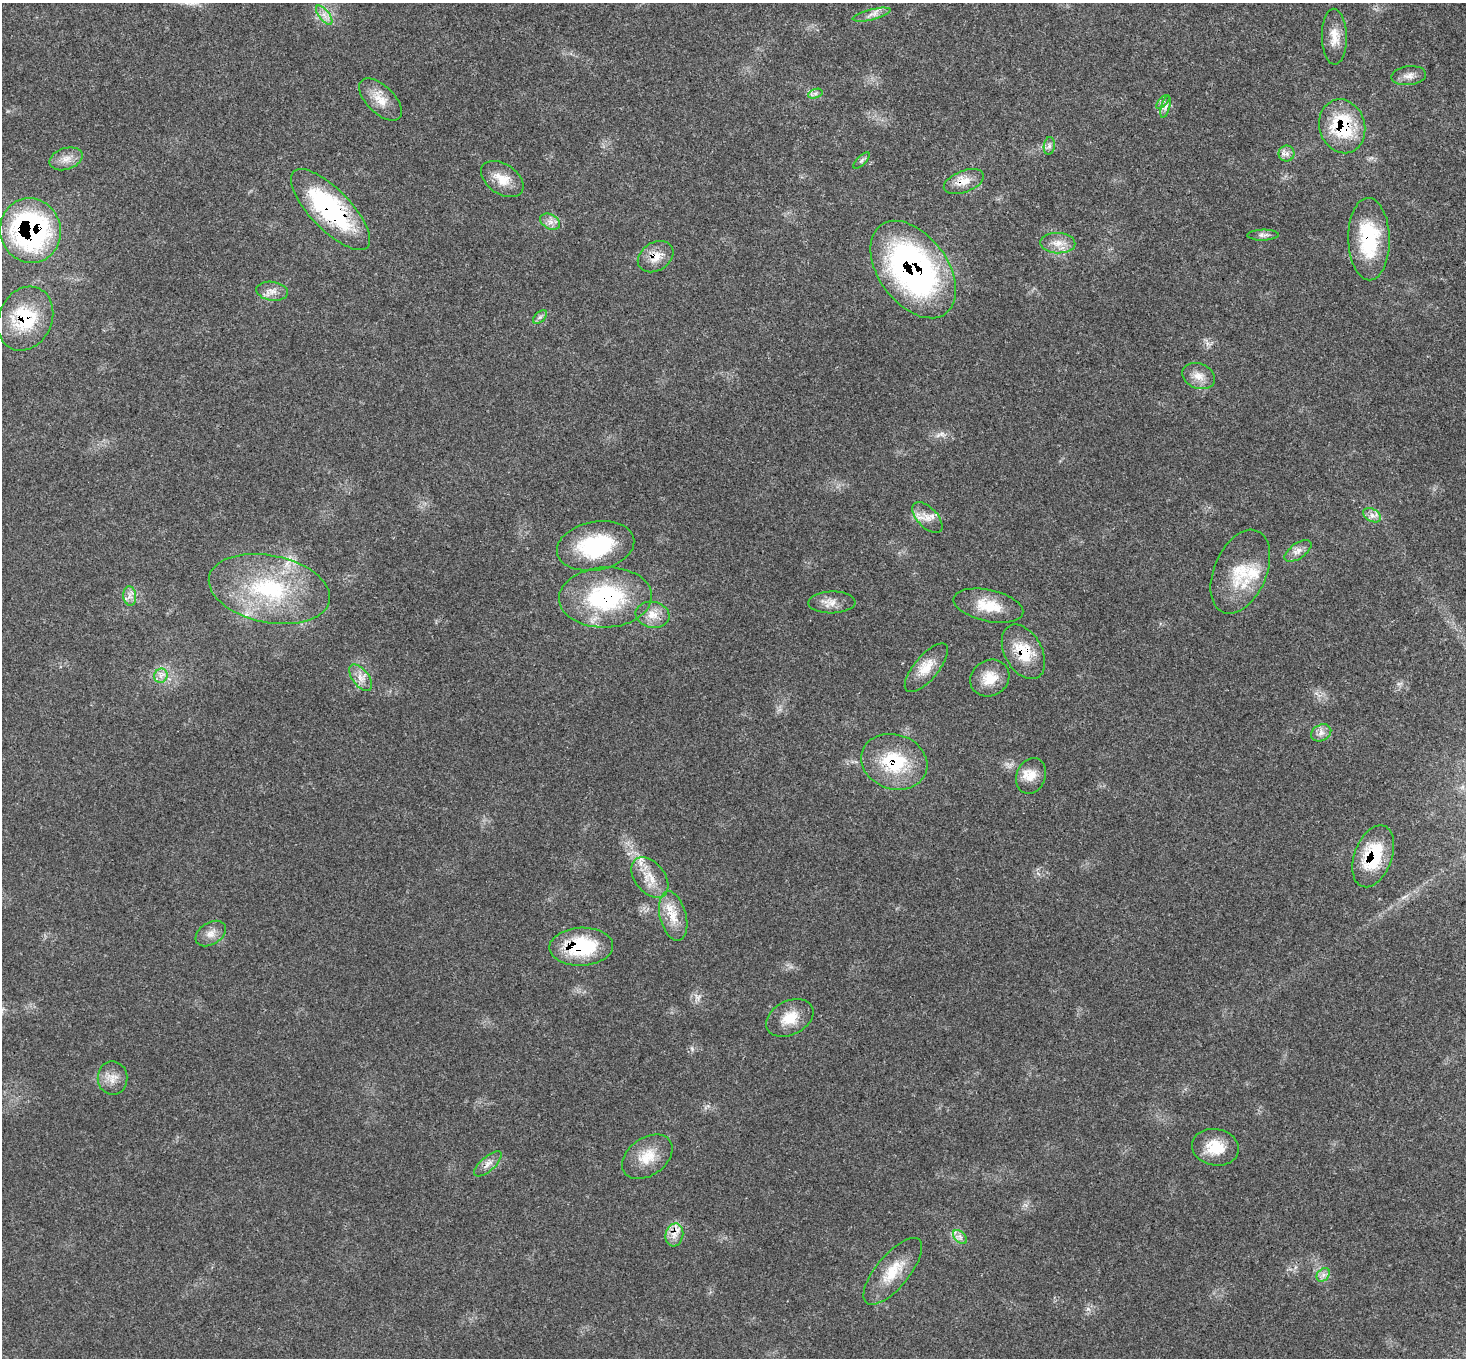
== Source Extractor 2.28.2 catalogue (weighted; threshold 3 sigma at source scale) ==
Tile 10 of 4 x 4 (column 2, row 3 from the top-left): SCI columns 1540-3003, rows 1637-2992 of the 6034 x 6057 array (HDU 1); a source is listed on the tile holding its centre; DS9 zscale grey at full resolution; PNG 1468 x 1360 px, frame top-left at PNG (2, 3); each listed source drawn as its Kron ellipse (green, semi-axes under 4 px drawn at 4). Shown black and unused: <1% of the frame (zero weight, under 3 of 5 exposures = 4% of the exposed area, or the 3 px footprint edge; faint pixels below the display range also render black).
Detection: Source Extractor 2.28.2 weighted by HDU 2 'WHT'; one run over the whole footprint, this tile lists its part. Background 0.0464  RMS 0.0031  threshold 0.0142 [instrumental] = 3 sigma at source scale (4.5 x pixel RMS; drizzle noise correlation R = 1.50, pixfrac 1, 0.05/0.05 arcsec/px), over >= 5 px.
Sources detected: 64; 4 inside a brighter listed object's ellipse — not listed separately; the other 60 listed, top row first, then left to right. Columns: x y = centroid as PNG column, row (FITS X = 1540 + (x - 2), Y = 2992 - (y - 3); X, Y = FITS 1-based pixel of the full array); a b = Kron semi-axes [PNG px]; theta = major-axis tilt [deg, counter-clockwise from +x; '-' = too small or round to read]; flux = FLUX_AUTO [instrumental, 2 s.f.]
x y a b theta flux
324 15 11 5 -52 1.6
872 15 19 5 14 1.8
1334 37 28 12 -89 4.6
1409 76 17 9 6 2.2
815 94 7 4 19 0.78
380 99 26 14 -44 5.1
1163 102 8 3 46 0.61
1165 107 11 3 75 0.97
1342 126 27 22 -74 20
1049 146 9 5 82 0.99
1287 154 8 8 - 1.4
66 159 17 10 17 3
861 160 10 4 45 0.69
502 179 23 15 -34 5.8
964 182 21 10 21 4
331 210 53 20 -46 43
550 222 10 7 -28 1.7
30 231 32 30 -74 68
1263 235 15 5 1 1.2
1369 239 41 20 -89 20
1058 243 17 10 -2 3.5
656 257 19 14 32 4.4
913 270 55 34 -54 93
272 291 16 9 -8 2.4
540 317 8 5 45 0.82
25 319 33 26 65 18
1199 376 17 12 -21 3.4
1372 515 9 6 -29 1.5
927 518 19 10 -46 3.3
596 546 39 24 11 25
1298 551 15 7 35 2
1240 572 44 26 67 14
269 589 61 33 -11 36
130 596 10 6 -84 1.5
605 597 46 30 2 35
832 602 23 11 1 3.2
988 606 35 15 -12 8.6
653 615 17 13 -9 4
1023 652 29 18 -61 9.9
926 668 30 12 50 5.6
161 676 7 6 - 1.4
361 678 15 8 -52 2.7
990 678 20 17 32 6.1
1321 733 10 8 27 1.8
894 762 34 27 -18 19
1031 776 18 14 68 4.7
1373 856 32 18 70 17
650 878 23 15 -51 5.8
673 916 25 13 -76 6
211 934 16 11 33 2.7
581 947 32 19 2 22
790 1018 25 17 27 6.3
112 1078 17 15 -89 3.6
1215 1147 23 18 -10 8.1
647 1157 28 19 35 7.1
488 1164 17 7 42 2.1
674 1235 11 8 75 2.6
960 1237 8 5 -46 1.1
893 1271 41 16 50 9.3
1323 1275 7 5 46 1.1
Overlapping masked pixels (flux is a lower limit): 14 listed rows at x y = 1342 126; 964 182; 331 210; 30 231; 1369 239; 656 257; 913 270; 25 319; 605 597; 1023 652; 894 762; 1373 856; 581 947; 674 1235
Unlisted compact peaks at least as high as the median listed source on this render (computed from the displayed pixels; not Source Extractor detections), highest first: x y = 1088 1309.